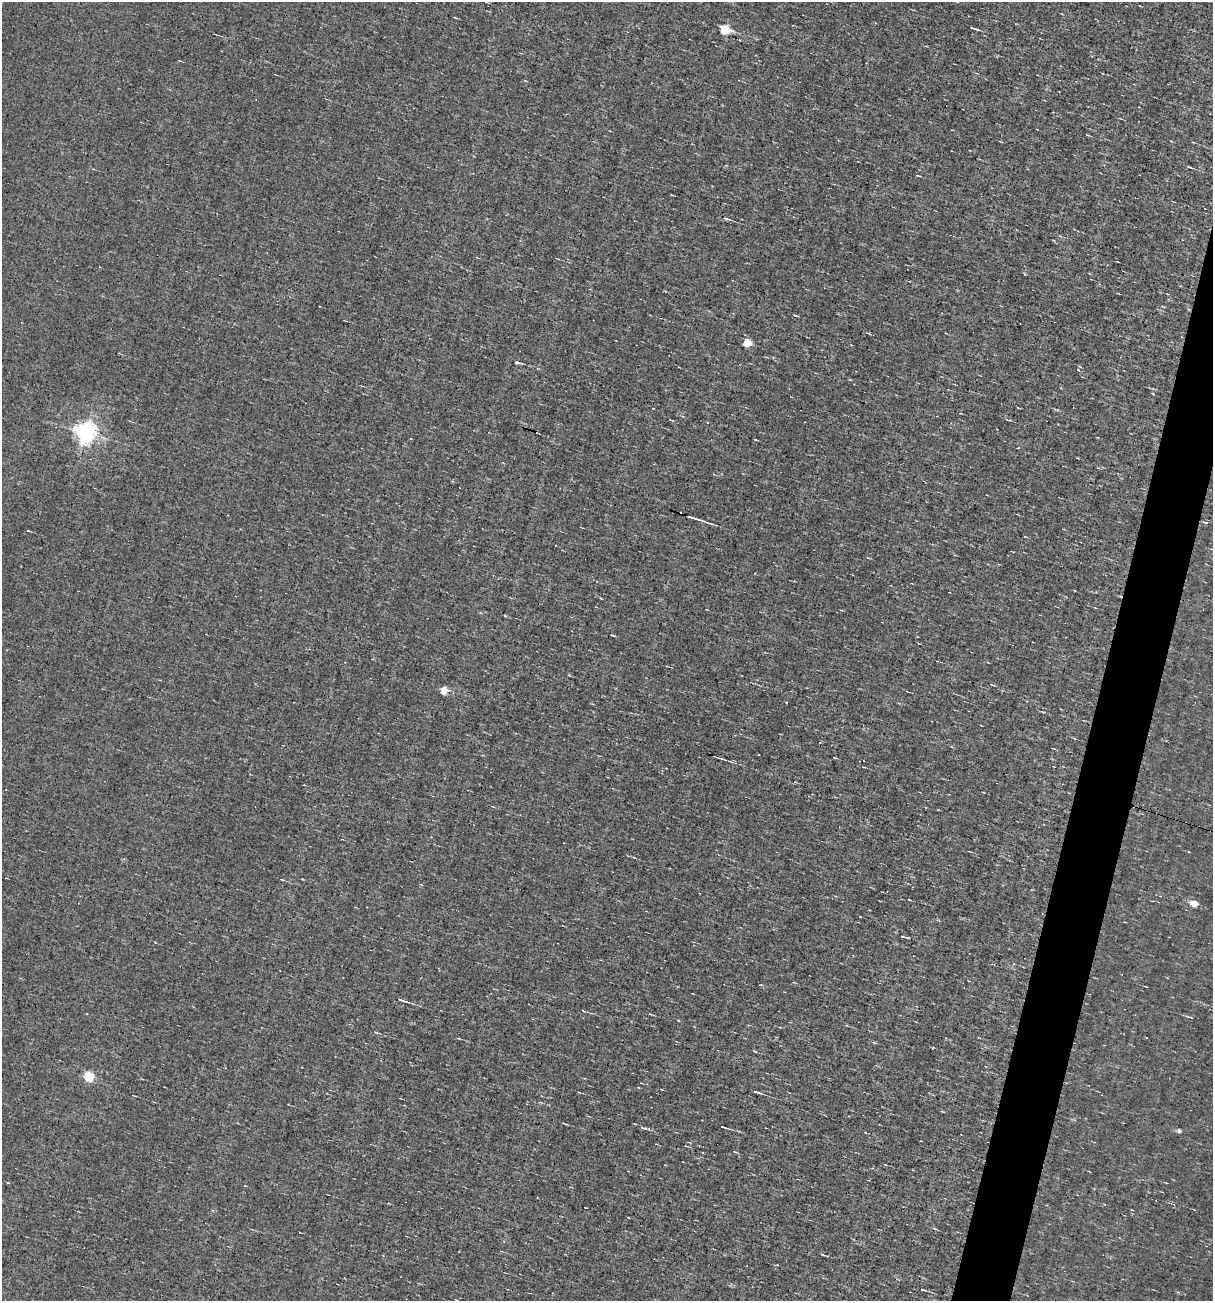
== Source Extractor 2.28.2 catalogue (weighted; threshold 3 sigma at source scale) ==
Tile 10 of 4 x 4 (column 2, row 3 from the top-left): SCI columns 1326-2536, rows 1299-2597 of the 5198 x 5194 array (HDU 1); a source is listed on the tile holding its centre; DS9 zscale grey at full resolution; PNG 1215 x 1303 px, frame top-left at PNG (2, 2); no overlay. Shown black and unused: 4% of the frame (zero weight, under 3 of 4 exposures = <1% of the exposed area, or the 3 px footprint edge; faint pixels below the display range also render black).
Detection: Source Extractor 2.28.2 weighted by HDU 2 'WHT'; one run over the whole footprint, this tile lists its part. Background -0.00129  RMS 0.035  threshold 0.158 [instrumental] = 3 sigma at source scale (4.5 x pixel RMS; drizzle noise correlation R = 1.50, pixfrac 1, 0.05/0.05 arcsec/px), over >= 5 px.
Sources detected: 44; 7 cosmic-ray / hot-pixel residue — not listed; the other 37 listed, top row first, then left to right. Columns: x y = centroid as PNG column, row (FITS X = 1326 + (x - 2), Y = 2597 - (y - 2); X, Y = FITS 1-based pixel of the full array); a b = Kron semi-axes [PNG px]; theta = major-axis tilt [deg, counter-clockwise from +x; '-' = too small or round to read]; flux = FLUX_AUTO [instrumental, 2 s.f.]
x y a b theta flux
971 28 7 3 -20 5.7
725 29 6 5 - 210
1189 167 6 2 -23 4.7
726 219 10 4 -16 7.9
795 315 5 3 - 3.6
746 342 5 5 - 110
517 362 4 4 - 6.7
84 432 7 7 - 2400
694 518 19 2 -17 27
612 635 5 3 - 3.3
569 675 4 3 - 2.4
444 690 5 5 - 100
1042 712 6 2 -15 3.6
723 759 9 3 -22 5.7
282 880 4 2 - 2.6
1195 904 5 4 - 81
902 936 3 3 - 25
402 1000 14 3 -19 11
583 1011 5 2 - 3.3
86 1014 3 3 - 6.8
1189 1017 10 2 -18 4.9
375 1032 6 3 -33 4.6
458 1038 4 2 - 2.7
754 1051 4 3 - 2.8
88 1076 5 5 - 290
757 1092 8 2 -17 8.8
540 1102 5 3 - 3.3
564 1123 5 2 - 3.8
723 1127 7 2 -18 6
1179 1131 4 4 - 13
735 1152 5 3 - 2.8
7 1182 3 2 - 4.3
585 1208 4 2 - 2.7
1132 1210 3 2 - 1.9
935 1229 5 3 - 3.3
300 1233 2 2 - 2.5
923 1290 7 3 -13 4.7
Overlapping masked pixels (flux is a lower limit): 1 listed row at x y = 694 518
Unlisted compact peaks at least as high as the median listed source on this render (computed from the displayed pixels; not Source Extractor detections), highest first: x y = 933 1048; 1078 370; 1153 394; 644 1128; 678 1020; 755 440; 761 985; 1171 141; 302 879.